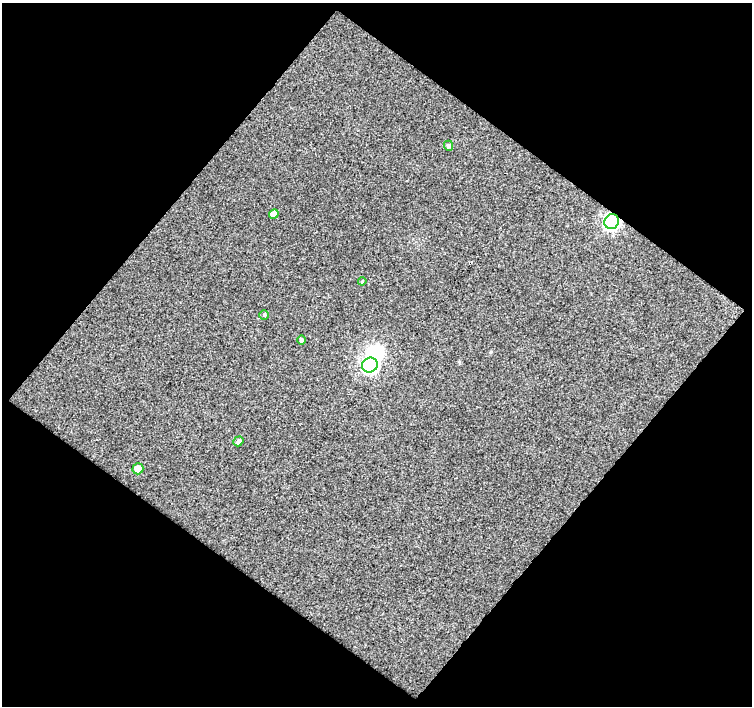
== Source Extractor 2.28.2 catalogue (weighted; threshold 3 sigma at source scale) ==
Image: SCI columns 1-750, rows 26-729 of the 751 x 754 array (HDU 1 of 3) = the unmasked area's bounding box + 8 px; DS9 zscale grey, full resolution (1 PNG px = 1 image px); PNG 754 x 708 px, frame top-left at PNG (2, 3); each listed source drawn as its Kron ellipse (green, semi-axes under 4 px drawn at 4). Shown black and unused: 51% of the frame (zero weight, under 3 of 4 exposures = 2% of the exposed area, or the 3 px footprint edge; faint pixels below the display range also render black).
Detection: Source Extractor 2.28.2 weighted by HDU 2 'WHT'. Background 0.0358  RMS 0.015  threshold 0.0696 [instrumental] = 3 sigma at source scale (4.5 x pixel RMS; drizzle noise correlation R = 1.50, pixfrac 1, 0.0396/0.0396 arcsec/px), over >= 5 px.
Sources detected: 10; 1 inside a brighter object's white glare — neither listed nor drawn; the other 9 listed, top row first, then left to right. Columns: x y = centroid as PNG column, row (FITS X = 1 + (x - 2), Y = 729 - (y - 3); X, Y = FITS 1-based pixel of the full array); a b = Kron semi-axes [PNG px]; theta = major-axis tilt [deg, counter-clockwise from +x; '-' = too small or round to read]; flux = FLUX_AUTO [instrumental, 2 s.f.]
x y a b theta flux
449 146 5 4 - 4.2
274 214 5 4 - 9.1
612 222 7 7 - 400
362 281 4 3 - 1.5
264 315 4 4 - 2
302 340 5 4 - 4.3
370 365 8 7 - 330
238 441 5 4 - 4
138 469 5 5 - 15
Overlapping masked pixels (flux is a lower limit): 1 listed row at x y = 612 222